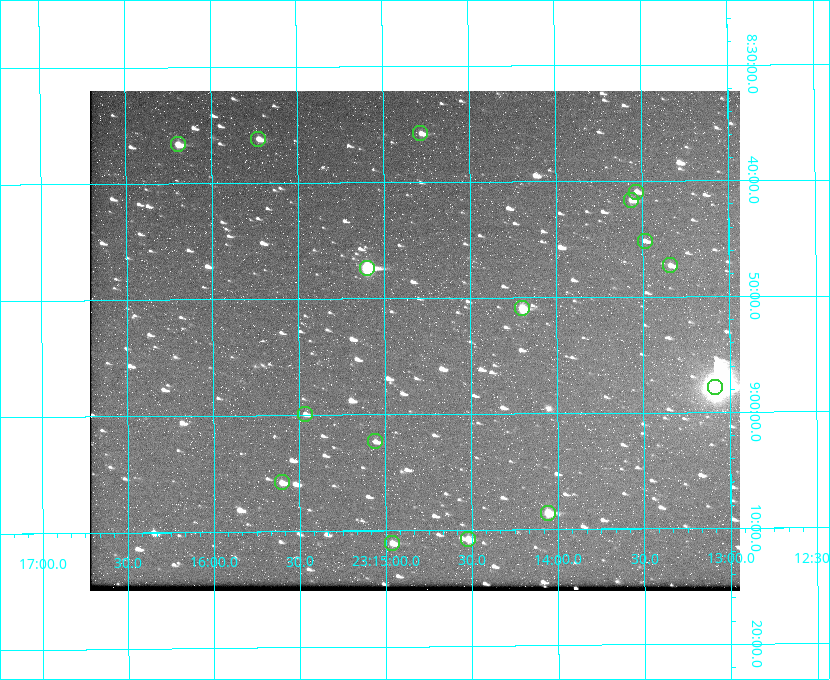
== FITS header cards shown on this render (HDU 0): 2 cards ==
NAXIS1  =                  650 / Width of table row in bytes
NAXIS2  =                  500 / Number of rows in table

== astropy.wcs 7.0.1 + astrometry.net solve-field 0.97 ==
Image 650 x 500 px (HDU 0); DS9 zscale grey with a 90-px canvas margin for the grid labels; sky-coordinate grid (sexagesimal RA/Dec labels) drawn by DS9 from the SOLVED WCS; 16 Tycho-2 reference stars matched to detected sources circled (green)
Header WCS: none
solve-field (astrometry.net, Tycho-2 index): SOLVED blind (the file carries no WCS)
Solved WCS: RA---TAN-SIP/DEC--TAN-SIP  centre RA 23:14:50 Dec +08:54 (348.71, +8.89 deg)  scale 5.17 arcsec/px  FOV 56.0' x 43.1'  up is -180 deg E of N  parity flipped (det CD > 0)
(file carries no celestial WCS; the grid is the blind solution)
Tycho-2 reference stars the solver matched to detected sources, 16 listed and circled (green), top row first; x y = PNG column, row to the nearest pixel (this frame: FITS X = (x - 90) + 1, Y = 500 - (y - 91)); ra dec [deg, ICRS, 3 dp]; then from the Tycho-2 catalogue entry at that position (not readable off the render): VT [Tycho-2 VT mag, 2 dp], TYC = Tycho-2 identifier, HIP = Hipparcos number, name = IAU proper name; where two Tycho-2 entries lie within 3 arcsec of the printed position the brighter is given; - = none
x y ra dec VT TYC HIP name
420 133 348.695 +8.597 11.30 1161-1571-1 - -
258 139 348.931 +8.603 11.18 1161-1110-1 - -
178 144 349.048 +8.610 11.72 1161-1223-1 - -
636 192 348.383 +8.682 11.92 1161-890-1 - -
631 200 348.391 +8.694 11.47 1161-728-1 - -
645 241 348.371 +8.753 12.36 1161-1249-1 - -
670 265 348.335 +8.788 11.88 1161-938-1 - -
367 268 348.775 +8.789 8.97 1161-884-1 114784 -
522 308 348.550 +8.849 10.80 1161-574-1 - -
715 387 348.271 +8.963 6.92 1161-1161-1 114608 -
305 414 348.866 +8.999 11.82 1161-694-1 - -
375 441 348.765 +9.039 11.87 1161-1547-1 - -
282 482 348.901 +9.097 11.97 1161-534-1 - -
548 513 348.514 +9.143 10.38 1161-1071-1 - -
468 539 348.631 +9.180 11.26 1161-1559-1 - -
392 543 348.741 +9.184 11.62 1161-452-1 - -